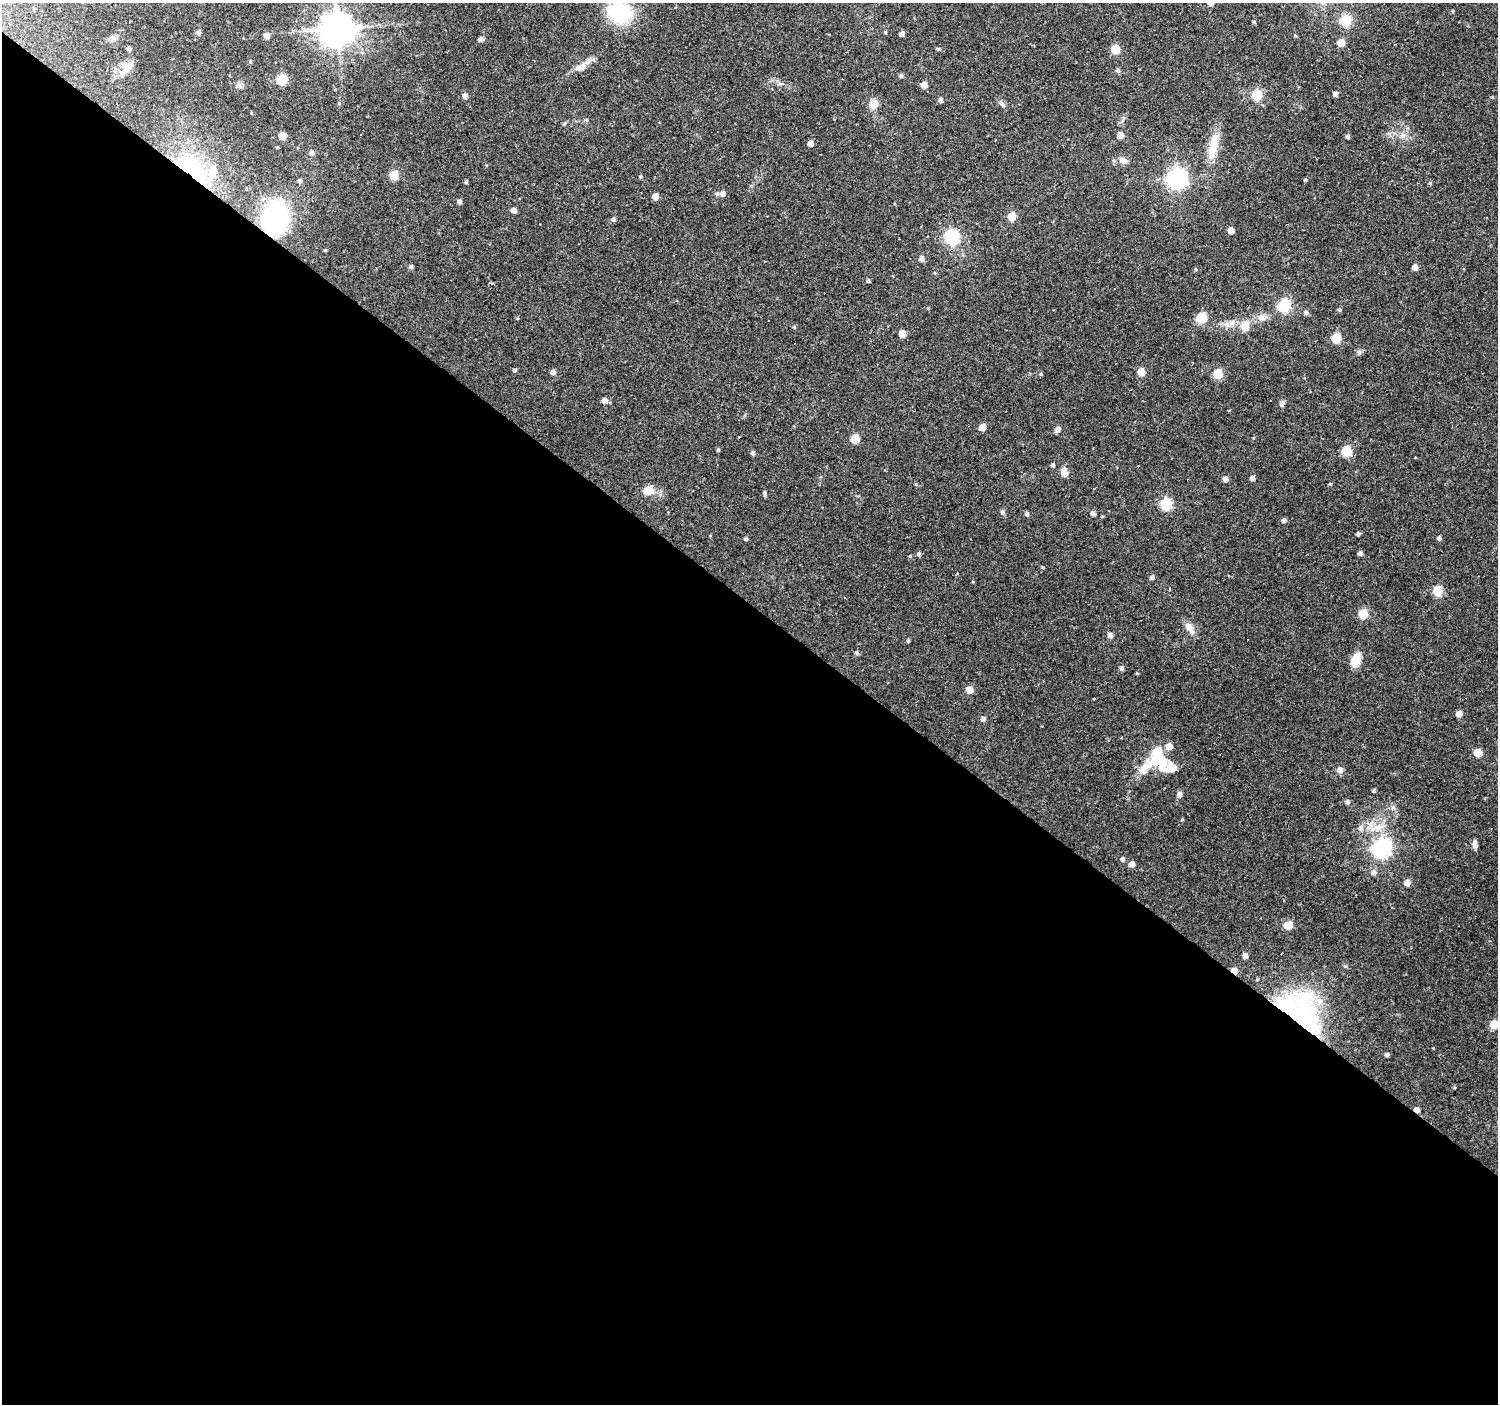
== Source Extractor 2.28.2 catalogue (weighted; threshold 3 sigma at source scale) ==
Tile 14 of 4 x 4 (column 2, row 4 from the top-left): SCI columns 1497-2992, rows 170-1571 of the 5985 x 6013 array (HDU 1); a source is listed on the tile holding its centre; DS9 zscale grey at full resolution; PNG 1500 x 1406 px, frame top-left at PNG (2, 3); no overlay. Shown black and unused: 57% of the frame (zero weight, under 2 of 3 exposures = <1% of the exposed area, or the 3 px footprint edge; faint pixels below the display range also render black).
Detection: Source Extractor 2.28.2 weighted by HDU 2 'WHT'; one run over the whole footprint, this tile lists its part. Background 0.137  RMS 0.0061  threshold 0.0273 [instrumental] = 3 sigma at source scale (4.5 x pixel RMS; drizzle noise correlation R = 1.50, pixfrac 1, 0.0396/0.0396 arcsec/px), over >= 5 px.
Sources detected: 167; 3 inside a brighter object's white glare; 10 cosmic-ray / hot-pixel residue — not listed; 4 inside a brighter listed object's ellipse — not listed separately; the other 150 listed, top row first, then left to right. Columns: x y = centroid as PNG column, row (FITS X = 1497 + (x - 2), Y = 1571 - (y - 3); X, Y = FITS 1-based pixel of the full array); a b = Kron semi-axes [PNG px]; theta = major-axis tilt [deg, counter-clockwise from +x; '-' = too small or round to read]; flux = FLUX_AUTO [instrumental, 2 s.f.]
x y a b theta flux
1453 11 5 3 - 0.51
619 13 23 19 -13 45
1346 20 6 5 - 45
1254 22 4 4 - 0.86
338 28 11 10 - 1100
198 32 5 5 - 2.1
885 32 4 4 - 0.8
902 34 5 4 - 2.9
266 36 5 5 - 3.6
1295 36 4 4 - 0.66
114 38 10 5 0 1.9
481 39 5 4 - 2.6
1341 43 5 5 - 9.4
129 49 5 4 - 1.9
938 49 5 4 - 0.87
1116 50 5 5 - 22
250 61 5 4 - 0.77
580 67 19 9 23 5.9
127 68 20 9 55 7.8
1118 71 5 5 - 1.7
901 76 5 5 - 1.3
282 79 5 5 - 39
782 84 5 4 - 1.9
239 85 10 6 22 2.2
924 85 5 5 - 5.6
927 92 3 3 - 1.4
1335 94 4 4 - 2.8
1257 95 6 5 - 34
465 96 5 5 - 2.9
940 100 5 5 - 2
873 103 5 5 - 18
1002 104 11 5 -45 1.7
251 113 4 3 - 0.45
564 124 6 4 67 0.9
1120 135 5 5 - 6.2
282 136 5 5 - 9.3
1348 136 4 4 - 1.6
1402 136 8 5 45 1.9
810 143 4 4 - 4.2
1213 146 32 12 76 13
311 153 5 5 - 2.1
1123 160 11 8 -31 3.7
193 171 51 19 -39 48
394 175 5 5 - 22
641 176 5 4 - 0.78
1177 178 7 7 - 320
1306 180 5 4 - 0.91
300 181 5 5 - 1.5
466 182 5 4 - 0.88
1430 183 5 4 - 0.97
751 186 5 4 - 0.81
723 193 5 5 - 3.1
717 194 6 5 - 1.2
655 197 5 4 - 5.6
459 202 5 4 - 2
514 210 5 5 - 3.1
1012 216 6 5 - 10
275 218 21 17 68 100
613 220 5 5 - 1.3
1231 230 5 4 - 5.7
952 237 6 6 - 110
325 250 4 4 - 0.62
922 259 6 5 - 2.6
411 267 5 4 - 1.4
1415 267 5 5 - 3.5
1195 269 5 3 - 0.6
868 281 4 4 - 1.3
1284 306 6 6 - 73
928 308 4 4 - 0.63
1340 310 5 4 - 0.87
1306 313 5 5 - 1.7
1201 318 9 9 - 11
1261 318 10 10 - 3.8
768 321 3 3 - 1.4
1226 324 8 7 - 2.8
794 327 5 4 - 0.76
1245 327 6 6 - 12
902 334 5 5 - 8.7
1336 338 5 5 - 26
1359 352 7 6 - 1.6
515 370 4 4 - 1.3
553 372 4 4 - 3
1141 372 5 5 - 12
1041 374 5 4 - 0.66
1218 374 5 5 - 25
604 401 6 5 - 3
1282 404 6 5 - 2.5
982 427 6 5 - 6.9
1058 429 8 6 78 1.9
855 439 5 5 - 15
718 450 4 4 - 0.81
1346 451 6 6 - 31
753 453 5 5 - 1.7
1415 457 3 3 - 1.3
1053 465 5 4 - 1.4
1064 472 10 7 -72 4.8
1252 478 4 4 - 2.5
1225 479 5 5 - 3.1
1330 484 4 4 - 0.66
649 490 6 5 - 21
765 493 6 4 -68 1.2
1166 504 6 6 - 56
1002 512 6 6 - 1.2
1093 513 5 4 - 2.1
1027 514 5 5 - 1.5
1284 520 5 4 - 1.9
1358 534 4 4 - 1.4
1439 538 5 4 - 1.7
746 539 4 4 - 1.2
1360 553 4 4 - 2
918 554 6 5 - 1.4
910 556 4 4 - 0.74
957 574 3 3 - 0.85
1152 577 5 4 - 2
1438 591 6 5 - 28
1363 614 6 5 - 24
1189 627 13 9 -52 4.8
1110 635 5 5 - 3.4
908 641 4 4 - 0.97
857 653 5 5 - 1.4
1356 660 14 8 68 11
1121 669 5 5 - 1.5
1137 673 5 3 - 0.61
969 690 5 5 - 7.5
1095 699 3 3 - 5.1
1459 714 5 5 - 4
983 719 5 5 - 2.1
1478 753 5 5 - 12
1161 761 22 15 -73 17
1146 767 42 13 40 14
1340 770 6 6 - 3.5
1374 791 4 4 - 1.1
1179 794 5 5 - 2.9
1347 802 5 5 - 1.7
1393 808 8 6 -89 1.9
1361 828 7 6 - 2.4
1475 844 8 5 -85 3.2
1382 848 7 7 - 240
1122 859 5 4 - 1.7
1132 864 5 5 - 4.3
1374 873 6 6 - 2.7
1407 883 6 6 - 3.6
1392 908 3 2 - 0.47
1288 925 6 5 - 12
1245 956 4 4 - 3.2
1234 971 5 4 - 4.8
1298 1018 67 50 -80 120
1494 1025 5 5 - 14
1387 1055 4 4 - 1.8
1417 1110 5 4 - 3.2
Overlapping masked pixels (flux is a lower limit): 7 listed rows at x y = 193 171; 275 218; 1282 404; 1161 761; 1234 971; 1298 1018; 1417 1110
Isophote crosses this tile's border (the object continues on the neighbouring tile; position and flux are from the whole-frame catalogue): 1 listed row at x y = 619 13